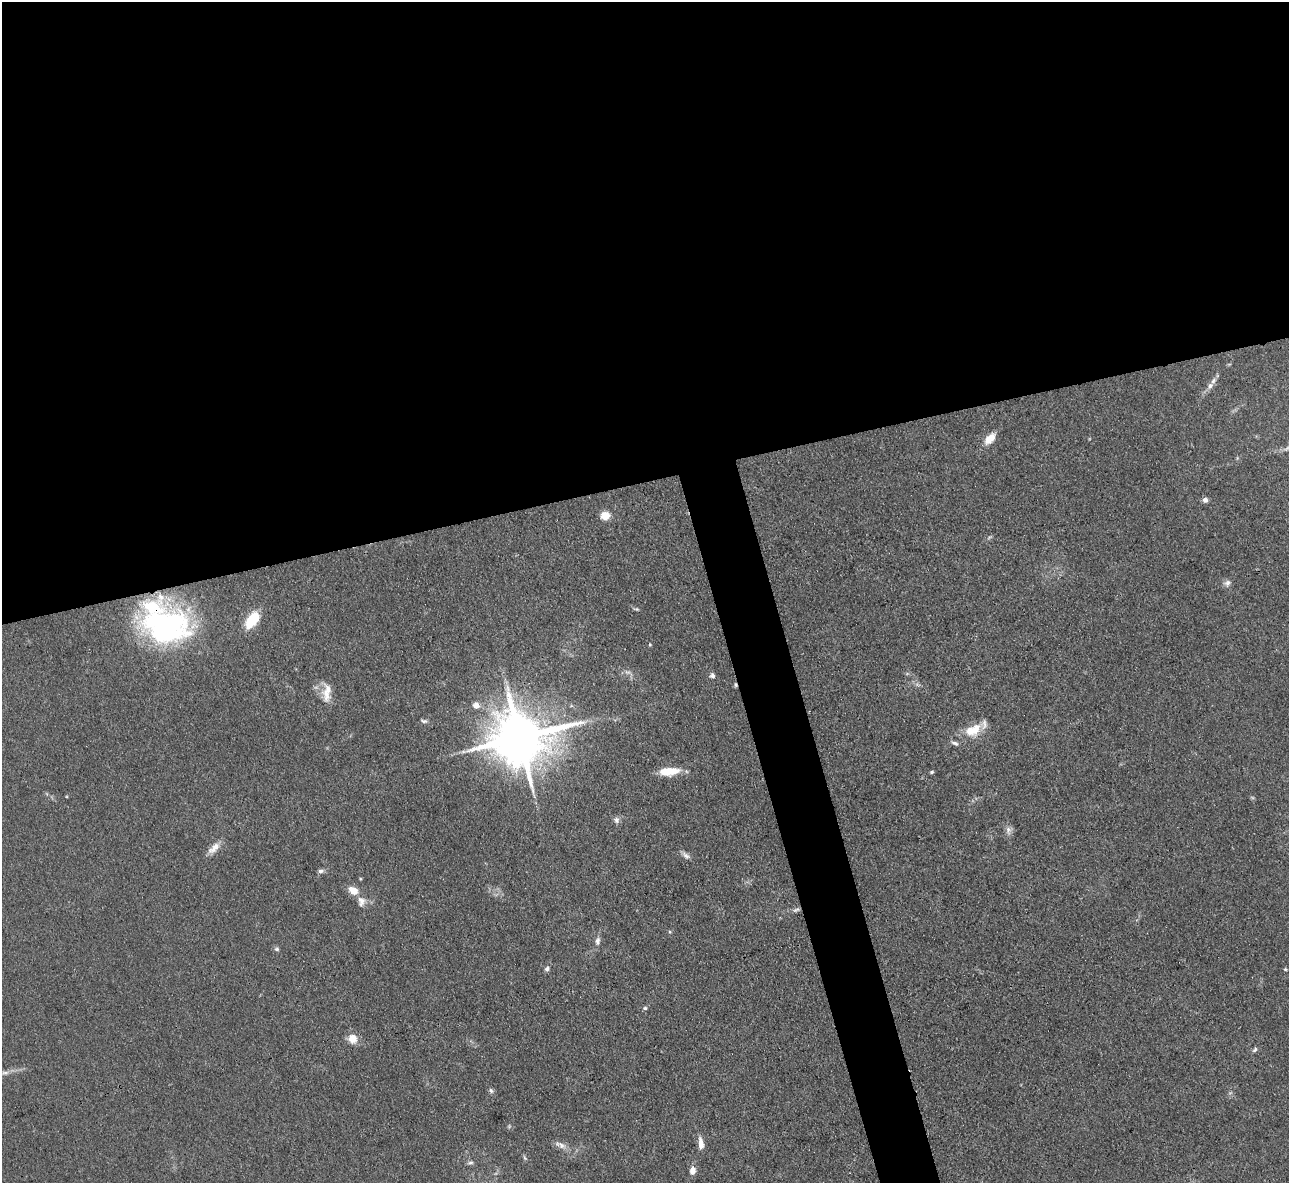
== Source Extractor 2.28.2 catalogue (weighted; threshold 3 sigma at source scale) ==
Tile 2 of 4 x 4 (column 2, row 1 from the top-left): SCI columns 1288-2574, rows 3808-4988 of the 5147 x 5132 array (HDU 1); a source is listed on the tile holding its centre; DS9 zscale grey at full resolution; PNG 1291 x 1185 px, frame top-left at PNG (2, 2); no overlay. Shown black and unused: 43% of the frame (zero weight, under 3 of 4 exposures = <1% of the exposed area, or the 3 px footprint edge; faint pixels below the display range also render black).
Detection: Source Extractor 2.28.2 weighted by HDU 2 'WHT'; one run over the whole footprint, this tile lists its part. Background 0.0862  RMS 0.0069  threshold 0.0309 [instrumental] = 3 sigma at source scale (4.5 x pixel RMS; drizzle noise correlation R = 1.50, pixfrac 1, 0.05/0.05 arcsec/px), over >= 5 px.
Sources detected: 52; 4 too faint to see at this stretch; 1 cosmic-ray / hot-pixel residue — not listed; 5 inside a brighter listed object's ellipse — not listed separately; the other 42 listed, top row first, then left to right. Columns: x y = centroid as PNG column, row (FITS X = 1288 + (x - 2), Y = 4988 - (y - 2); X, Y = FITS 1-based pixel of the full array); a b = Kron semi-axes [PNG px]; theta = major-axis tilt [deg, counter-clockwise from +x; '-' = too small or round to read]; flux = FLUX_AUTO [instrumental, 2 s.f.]
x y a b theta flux
1210 386 10 7 55 3.5
990 438 16 9 48 8.6
1205 500 5 5 - 3.4
605 516 5 5 - 34
1227 583 10 8 33 3
636 609 8 4 -14 1.2
252 620 21 11 54 20
165 626 55 42 -7 170
650 645 5 4 - 0.7
628 673 16 5 -28 3.1
712 676 7 7 - 2.3
327 695 23 13 -78 10
476 705 9 8 - 4.7
424 721 10 5 -10 1.7
970 731 18 13 -14 13
519 738 17 14 8 5000
955 743 10 5 -20 2.2
669 771 19 7 4 19
932 772 4 4 - 1.1
616 820 9 7 -64 2.6
1008 830 12 7 -90 3.5
214 848 19 9 42 6.5
686 855 13 6 -43 3
321 871 7 5 7 2.1
353 891 9 7 -33 10
361 901 14 10 89 5.3
796 910 11 5 25 2.2
670 932 5 4 - 0.8
598 941 11 7 83 3.2
277 949 7 5 -1 1.5
547 969 7 5 75 2
1285 969 5 4 - 0.85
645 1008 5 5 - 1.3
352 1038 6 6 - 14
1255 1050 8 5 46 1.7
4 1073 23 5 3 5.6
491 1091 8 6 -43 1.7
701 1144 15 6 -84 5.9
561 1145 14 7 -32 4.5
525 1158 8 4 -55 1.2
470 1162 9 4 9 1.7
692 1171 9 7 79 4.7
Overlapping masked pixels (flux is a lower limit): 1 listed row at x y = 165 626
Isophote crosses this tile's border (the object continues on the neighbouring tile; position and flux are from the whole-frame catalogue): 1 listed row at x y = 4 1073